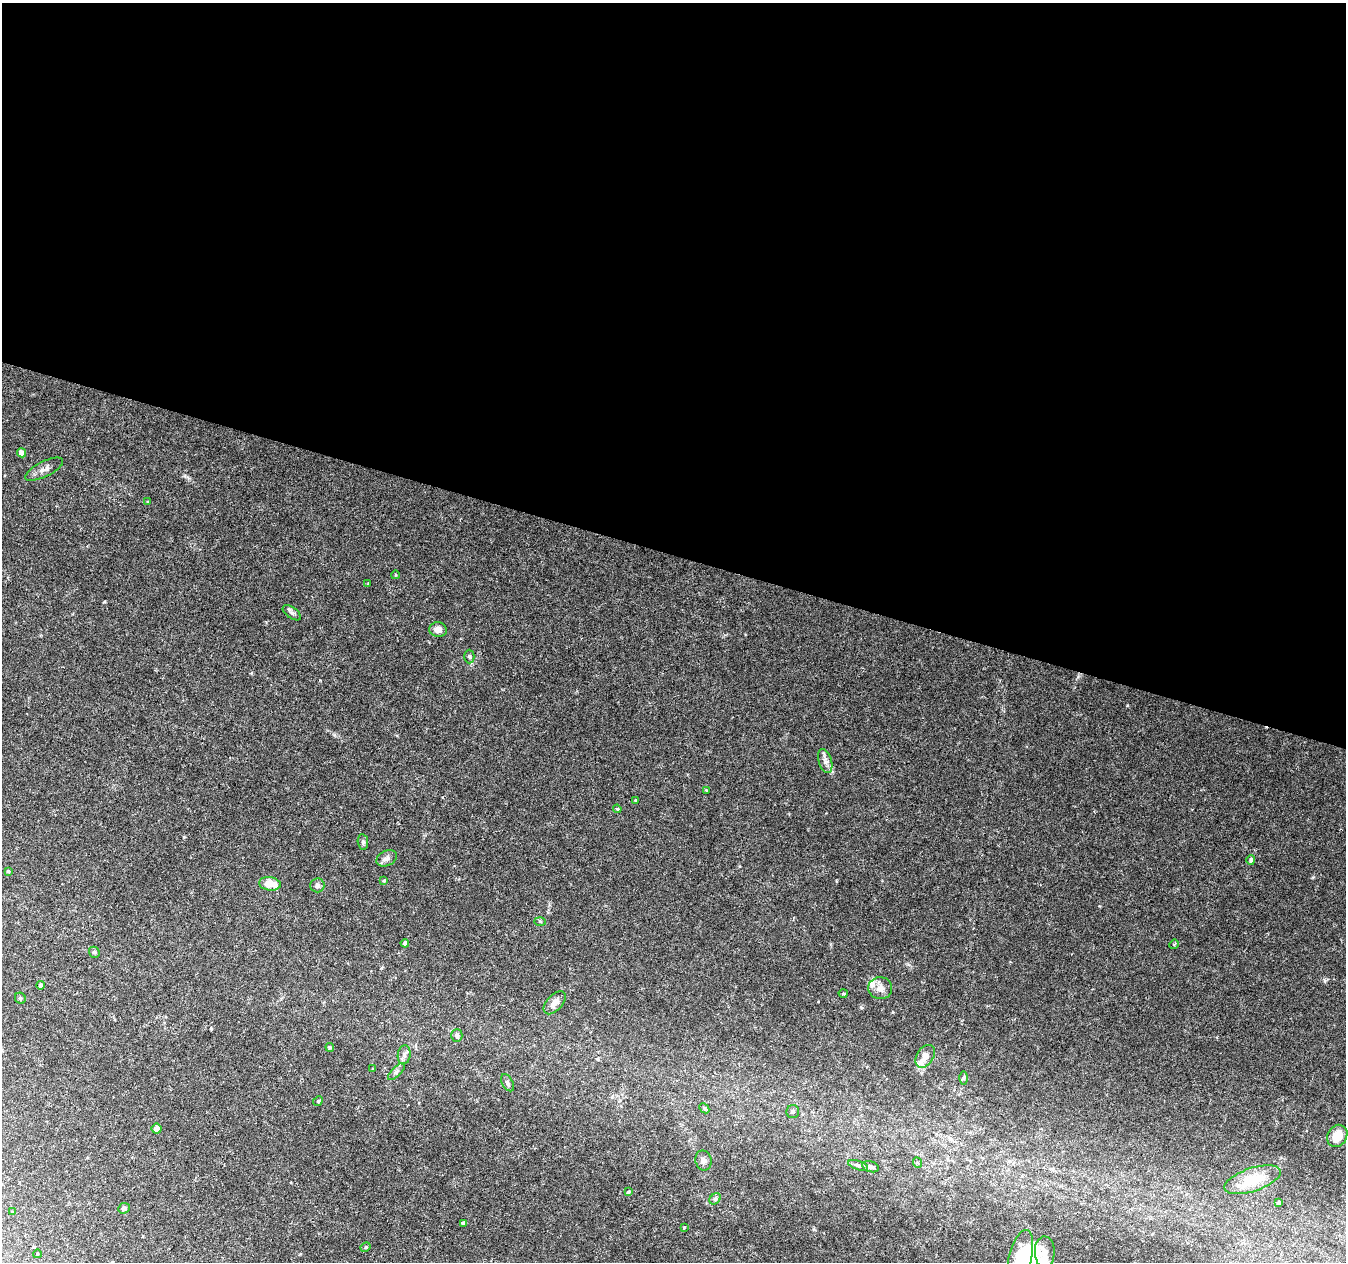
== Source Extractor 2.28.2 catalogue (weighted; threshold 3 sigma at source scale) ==
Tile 3 of 4 x 4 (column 3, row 1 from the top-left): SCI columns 2689-4032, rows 3999-5258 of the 5387 x 5538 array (HDU 1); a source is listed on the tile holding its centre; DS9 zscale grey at full resolution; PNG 1348 x 1264 px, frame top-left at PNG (2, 3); each listed source drawn as its Kron ellipse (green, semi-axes under 4 px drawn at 4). Shown black and unused: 44% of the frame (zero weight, under 3 of 6 exposures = <1% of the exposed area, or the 3 px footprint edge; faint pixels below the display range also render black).
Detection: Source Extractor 2.28.2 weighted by HDU 2 'WHT'; one run over the whole footprint, this tile lists its part. Background 0.0182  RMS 0.0016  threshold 0.00672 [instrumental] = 3 sigma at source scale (4.09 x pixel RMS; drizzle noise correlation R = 1.36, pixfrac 0.8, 0.0396/0.0396 arcsec/px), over >= 5 px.
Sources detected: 59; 2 inside a brighter listed object's ellipse — not listed separately; the other 57 listed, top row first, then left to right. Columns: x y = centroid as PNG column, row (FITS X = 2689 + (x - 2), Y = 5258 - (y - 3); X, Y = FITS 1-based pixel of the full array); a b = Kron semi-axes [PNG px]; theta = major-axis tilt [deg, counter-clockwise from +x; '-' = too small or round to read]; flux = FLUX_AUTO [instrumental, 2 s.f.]
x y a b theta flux
21 453 4 4 - 0.83
44 469 21 7 26 0.98
148 502 4 4 - 0.15
395 575 4 3 - 0.11
368 584 3 3 - 0.13
292 613 10 5 -35 0.44
438 630 9 7 -5 0.99
469 656 7 5 -90 0.26
825 761 12 6 -72 0.71
706 790 4 3 - 0.11
635 800 3 3 - 0.22
617 809 4 4 - 0.19
363 842 8 5 -81 0.33
387 858 11 7 25 0.68
1251 860 5 4 - 0.35
8 871 4 4 - 0.17
384 881 4 4 - 0.26
270 884 11 6 -7 2.1
317 885 7 7 - 0.5
540 922 6 4 -2 0.17
405 943 4 4 - 0.48
1174 944 5 4 - 0.19
94 952 5 5 - 0.33
41 985 4 4 - 0.42
880 988 12 11 - 1.1
843 993 4 3 - 0.18
20 998 6 5 - 0.31
555 1003 14 7 48 1.1
457 1035 6 5 - 0.39
330 1047 4 4 - 0.19
404 1055 9 6 81 0.59
925 1056 12 8 57 1.2
373 1069 3 3 - 0.12
397 1071 11 4 45 0.41
963 1078 6 4 89 0.25
507 1083 9 5 -59 0.39
318 1101 5 4 - 0.17
704 1108 6 4 -45 0.22
793 1112 6 6 - 0.38
157 1129 5 5 - 0.89
1337 1136 11 9 58 2.6
703 1160 10 8 -77 0.58
918 1163 5 3 - 0.16
858 1165 10 4 -17 0.37
870 1167 9 5 -15 0.44
1253 1180 29 11 19 4.4
628 1192 4 3 - 0.42
715 1199 6 5 - 0.27
1278 1203 3 3 - 0.38
124 1208 6 5 - 0.46
12 1212 4 4 - 0.13
463 1223 3 3 - 0.29
684 1227 4 4 - 0.14
365 1247 5 3 - 0.19
1045 1252 16 10 -89 1.1
37 1254 4 3 - 0.1
1020 1257 28 11 76 4.2
Isophote crosses this tile's border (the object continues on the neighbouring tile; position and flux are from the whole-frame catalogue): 1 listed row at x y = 1020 1257
Unlisted compact peaks at least as high as the median listed source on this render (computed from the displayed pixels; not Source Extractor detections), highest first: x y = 104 602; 1313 877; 1325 981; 184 837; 320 680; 211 1028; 185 476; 1099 906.